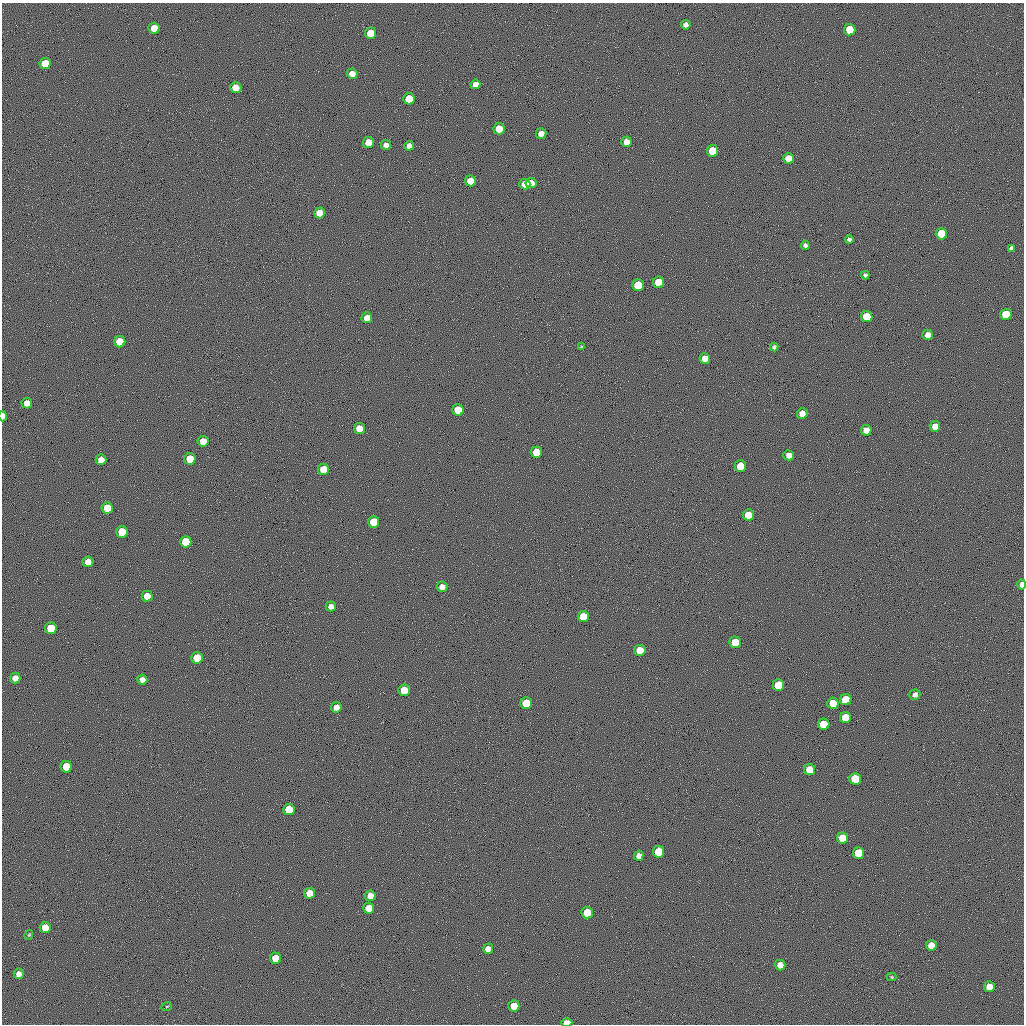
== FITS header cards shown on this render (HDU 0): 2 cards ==
NAXIS1  =                 1022 / length of data axis 1
NAXIS2  =                 1022 / length of data axis 2

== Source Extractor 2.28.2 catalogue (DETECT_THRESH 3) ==
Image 1022 x 1022 px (HDU 0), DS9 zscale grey, 1 PNG px = 1 image px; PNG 1026 x 1026 px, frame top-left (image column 1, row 1022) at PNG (2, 3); each listed source drawn as its Kron ellipse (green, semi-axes under 4 px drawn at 4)
Background 0.53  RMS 89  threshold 268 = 3 sigma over >= 5 px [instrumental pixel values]
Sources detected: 100; all 100 listed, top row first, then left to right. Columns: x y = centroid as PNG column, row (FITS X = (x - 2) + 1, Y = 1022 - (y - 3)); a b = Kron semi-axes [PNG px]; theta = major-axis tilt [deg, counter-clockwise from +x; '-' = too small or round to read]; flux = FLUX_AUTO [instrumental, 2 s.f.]
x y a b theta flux
686 25 5 4 - 26000
154 28 5 5 - 92000
850 30 5 5 - 190000
370 33 5 5 - 120000
45 63 5 5 - 120000
352 74 5 5 - 49000
475 84 5 5 - 35000
236 88 5 5 - 90000
409 99 6 5 - 160000
499 129 5 5 - 100000
541 133 5 5 - 41000
368 142 5 5 - 85000
626 142 5 5 - 40000
386 145 5 5 - 29000
409 146 5 5 - 32000
712 151 6 5 - 170000
788 158 5 5 - 67000
470 181 5 5 - 64000
531 183 5 5 - 64000
525 184 5 5 - 65000
319 213 5 5 - 83000
941 234 6 5 - 190000
849 239 4 3 - 14000
805 245 4 4 - 16000
1011 248 4 4 - 11000
865 275 4 4 - 14000
659 282 6 5 - 170000
638 285 6 5 - 160000
1006 314 6 5 - 180000
867 316 6 5 - 150000
367 318 5 5 - 49000
928 335 5 5 - 46000
120 342 5 5 - 140000
581 347 4 3 - 5200
774 347 4 4 - 15000
705 358 5 5 - 64000
27 403 5 5 - 48000
458 410 6 5 - 140000
802 413 5 5 - 50000
3 416 5 3 - 49000
935 426 5 5 - 55000
359 428 5 5 - 85000
866 430 5 5 - 53000
203 441 5 5 - 64000
536 452 6 5 - 170000
789 455 5 5 - 38000
190 459 5 5 - 130000
101 460 5 5 - 56000
740 466 5 5 - 150000
323 469 5 5 - 140000
107 508 5 5 - 150000
748 515 5 5 - 140000
374 522 6 5 - 180000
122 532 6 5 - 170000
186 542 6 5 - 190000
88 562 5 5 - 47000
1022 585 5 4 - 33000
442 587 5 5 - 36000
147 596 5 5 - 79000
331 606 5 5 - 31000
583 617 5 5 - 150000
51 628 6 6 - 190000
735 642 6 6 - 190000
640 650 5 5 - 140000
197 658 6 5 - 160000
15 678 5 5 - 46000
142 679 5 5 - 35000
778 685 6 5 - 160000
404 690 5 5 - 160000
915 695 5 5 - 25000
846 700 6 5 - 190000
526 703 6 5 - 190000
833 703 5 5 - 130000
336 707 5 5 - 42000
845 718 5 5 - 140000
824 724 6 5 - 170000
66 767 5 5 - 150000
810 770 5 5 - 120000
855 779 6 6 - 200000
289 809 6 5 - 180000
842 838 5 5 - 120000
659 852 6 5 - 190000
858 853 6 5 - 180000
639 856 5 5 - 32000
310 893 5 5 - 82000
370 896 5 5 - 54000
369 908 5 5 - 81000
587 913 5 5 - 140000
45 927 5 5 - 100000
29 935 5 4 - 5600
931 945 5 5 - 71000
488 949 5 5 - 56000
276 958 5 5 - 120000
780 965 5 5 - 53000
19 974 5 5 - 34000
892 977 5 4 - 6600
989 987 5 5 - 73000
167 1006 5 3 - 5400
514 1006 5 5 - 100000
567 1023 5 4 - 91000
At the frame edge (FLAGS 8, measured only in part): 3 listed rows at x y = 3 416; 1022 585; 567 1023